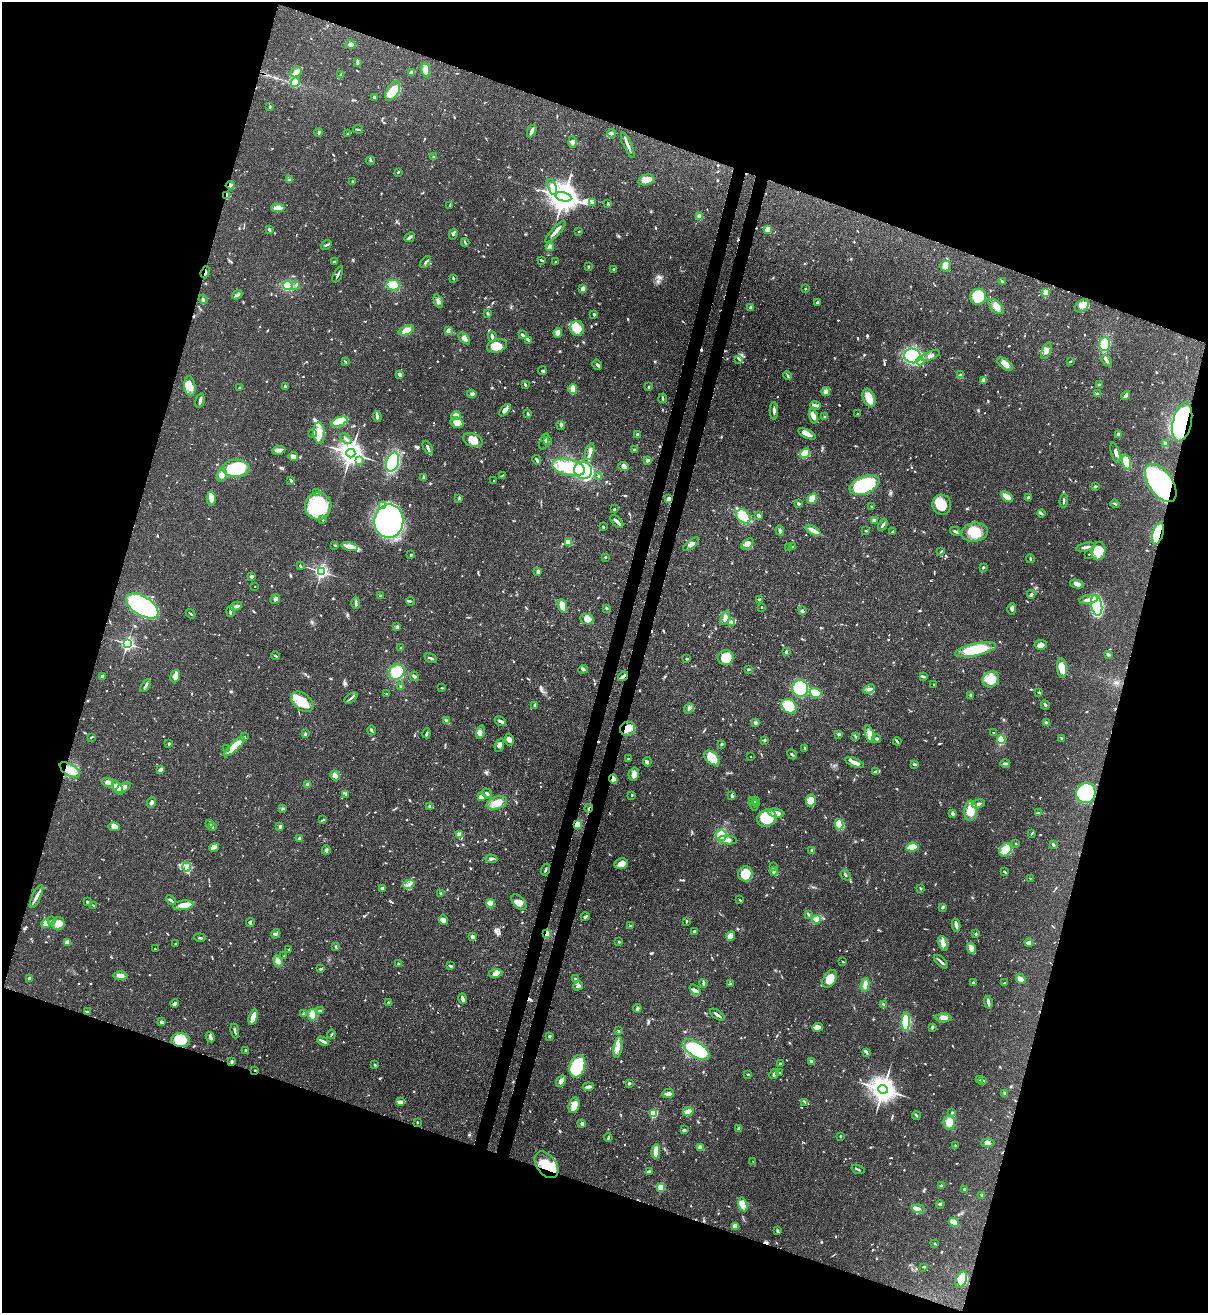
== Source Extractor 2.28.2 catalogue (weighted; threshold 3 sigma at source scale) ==
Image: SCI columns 219-5039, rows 31-5272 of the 5381 x 5304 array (HDU 1 of 3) = the unmasked area's bounding box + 8 px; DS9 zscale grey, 4 x 4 block average (1 PNG px = mean of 4 x 4 image px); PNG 1210 x 1315 px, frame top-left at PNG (2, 2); each listed source drawn as its Kron ellipse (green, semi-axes under 4 px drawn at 4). Shown black and unused: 38% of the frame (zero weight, under 3 of 4 exposures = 7% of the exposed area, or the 3 px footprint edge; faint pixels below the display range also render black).
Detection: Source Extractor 2.28.2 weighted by HDU 2 'WHT'. Background 0.0871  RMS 0.004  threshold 0.0179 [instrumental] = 3 sigma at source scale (4.5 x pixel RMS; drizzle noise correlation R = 1.50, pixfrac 1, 0.05/0.05 arcsec/px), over >= 5 px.
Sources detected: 1112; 2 too faint to see at this stretch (4 x 4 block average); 5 inside a brighter object's white glare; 9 cosmic-ray / hot-pixel residue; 1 long thin detection or spike segment (spike, bleed or trail) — neither listed nor drawn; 14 coinciding with a brighter row at this scale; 73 inside a brighter listed object's ellipse — not listed separately; of the other 1008, all 500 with FLUX_AUTO >= 2.05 (the completeness limit of this list) listed and drawn (508 fainter detections not listed), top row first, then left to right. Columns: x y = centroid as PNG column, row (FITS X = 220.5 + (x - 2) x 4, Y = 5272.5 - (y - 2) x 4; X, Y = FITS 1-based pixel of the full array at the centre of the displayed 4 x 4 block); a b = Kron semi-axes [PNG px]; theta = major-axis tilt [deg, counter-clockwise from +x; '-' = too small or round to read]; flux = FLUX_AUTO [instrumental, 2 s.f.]
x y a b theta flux
351 45 5 4 - 9.1
358 63 3 2 - 4.5
426 70 7 3 -79 29
296 72 6 4 29 9.8
411 73 4 3 - 6.9
341 74 4 2 - 2.6
295 82 4 4 - 26
393 91 11 6 60 47
374 97 3 2 - 4.1
270 106 3 2 - 3.5
358 129 5 2 - 3.3
532 131 7 2 66 13
318 132 4 3 - 3.9
612 133 4 3 - 5.1
348 134 3 2 - 2.4
572 142 6 3 -86 10
628 145 13 3 -66 12
433 157 2 2 - 2.7
371 161 4 2 - 2.6
398 172 2 2 - 3.3
289 180 3 2 - 2.9
646 180 8 5 13 22
353 182 3 2 - 2.4
230 185 4 3 - 7.4
552 187 8 4 -70 14
227 196 4 2 - 7.9
563 197 8 4 -12 4900
592 203 3 2 - 2.2
608 204 3 2 - 2.5
450 206 4 2 - 2.5
278 208 6 3 0 30
699 216 4 3 - 9.4
269 230 4 2 - 4.8
768 230 3 3 - 28
579 231 2 2 - 2.2
555 232 14 2 47 12
453 234 5 2 - 4.8
409 237 5 3 - 4.9
465 242 4 2 - 2.5
326 245 6 2 38 3.8
550 246 4 3 - 5
541 260 3 2 - 4.1
335 262 3 2 - 9.1
426 262 7 2 50 3.6
556 262 2 2 - 2.7
946 266 5 5 - 16
588 267 2 2 - 2.3
614 269 4 3 - 2.8
205 272 6 2 70 3.7
338 274 9 2 65 5.5
453 279 3 2 - 2.1
1002 281 4 2 - 3.9
296 285 2 2 - 2.4
393 285 6 5 - 44
288 286 5 4 - 43
583 289 3 2 - 16
805 289 2 2 - 6.6
1045 293 3 2 - 12
237 295 6 3 37 5.6
978 297 8 8 - 59
203 299 5 2 - 3.5
438 301 7 3 -68 7.5
817 302 3 2 - 4.5
1082 306 8 5 45 24
996 307 9 5 -42 21
750 308 4 2 - 6.3
488 313 4 2 - 2.7
594 314 4 2 - 3.9
577 328 7 7 - 36
406 330 8 4 21 23
448 331 4 3 - 5.8
558 333 4 4 - 13
522 335 4 2 - 6.1
492 337 6 2 -85 7.7
464 338 7 4 -44 11
529 341 3 2 - 2.2
1105 344 7 5 87 44
497 346 10 6 16 43
1046 351 9 4 69 12
913 356 8 7 - 250
930 356 10 3 20 9.5
739 359 4 2 - 3.2
1106 360 6 3 -51 5.4
920 361 4 2 - 4.2
1070 361 3 2 - 2.6
345 362 3 2 - 2.4
1005 364 9 5 -36 16
597 365 5 2 - 4.3
542 371 4 2 - 4.8
400 375 4 2 - 12
961 375 4 3 - 4
788 376 4 2 - 3.3
983 381 4 3 - 4.8
525 385 3 2 - 4.8
1099 385 3 2 - 4.7
190 386 10 5 -83 23
285 387 3 2 - 5.6
649 387 3 2 - 3.1
240 388 4 2 - 3
573 389 5 2 - 42
826 391 5 2 - 5.2
1097 393 4 2 - 2.8
472 394 4 3 - 5.5
1126 396 5 2 - 12
663 398 5 2 - 3.3
869 398 9 6 -67 35
200 401 7 2 76 9.8
815 405 5 3 - 6.4
505 410 7 4 50 9.4
774 411 8 2 -89 7.4
528 414 3 2 - 3.7
857 414 4 2 - 2.6
456 415 5 4 - 14
377 416 5 3 - 8
813 416 7 3 -74 17
825 416 2 2 - 2.3
339 422 8 4 21 93
1182 422 20 9 79 390
457 423 7 5 -23 13
561 425 4 2 - 2.7
319 433 11 6 -85 26
313 434 4 2 - 2.5
807 434 9 3 -25 17
1118 434 4 3 - 6.4
638 435 3 2 - 5.5
346 439 6 2 -39 5.4
473 440 10 6 -21 28
547 440 3 3 - 7.3
544 442 8 2 69 3.4
1166 444 4 3 - 8.8
428 447 7 2 -61 7.2
279 450 6 3 6 16
634 450 2 2 - 2.7
590 451 8 3 74 11
351 453 4 3 - 2700
805 453 5 4 - 59
1115 453 10 3 -75 11
293 456 5 3 - 10
537 460 5 2 - 5.5
648 460 2 2 - 10
359 461 4 3 - 4.8
393 462 10 6 73 140
1126 462 8 4 -73 49
568 467 17 8 -13 100
624 467 5 4 - 7.6
236 468 13 9 1 150
583 470 9 8 - 160
222 475 7 5 74 11
502 475 3 2 - 2.2
599 477 4 2 - 3.3
423 478 3 2 - 3.5
291 480 3 2 - 4.8
493 481 2 2 - 2.8
1161 483 22 11 -55 560
864 485 16 8 23 240
1095 486 3 2 - 3
317 492 2 2 - 3.2
1007 497 6 3 -38 36
211 498 7 4 88 15
459 498 4 2 - 2.3
1028 498 3 2 - 4.8
669 499 4 3 - 11
812 499 5 3 - 42
1064 501 6 2 88 4.7
798 503 3 3 - 3
1115 504 4 2 - 2.6
942 505 10 9 - 48
318 506 13 13 - 180
383 506 3 3 - 5.6
871 506 2 2 - 2.4
614 509 3 2 - 2.4
1041 513 4 2 - 4.8
743 516 8 6 -44 56
759 516 4 3 - 7.4
323 520 2 2 - 7.2
874 520 2 2 - 18
389 521 16 14 81 1100
617 521 8 2 -44 8.9
883 525 6 2 63 4.5
603 527 2 2 - 3.3
780 530 5 2 - 5
813 530 8 3 -27 20
866 531 2 2 - 2.5
892 531 3 2 - 3
955 531 5 2 - 5.3
975 532 13 9 8 44
1158 533 11 5 74 80
568 542 4 3 - 18
691 544 9 3 39 9.3
748 544 7 4 41 15
335 545 3 2 - 2.3
793 546 2 2 - 2.2
350 547 8 4 -12 21
1086 547 10 2 12 8.5
789 548 3 2 - 2.7
1098 551 9 6 80 28
941 552 3 2 - 2.1
1089 554 2 2 - 2.1
411 555 3 2 - 2.2
606 557 3 2 - 2.1
1030 559 4 2 - 3.5
300 566 3 2 - 2.7
983 567 3 2 - 3.3
321 571 2 2 - 790
538 571 3 3 - 7.7
251 576 3 3 - 6.1
1077 584 7 4 -10 13
255 586 2 2 - 2.2
1031 594 4 3 - 5.6
380 596 2 2 - 5
275 599 5 3 - 7.5
760 599 4 2 - 3.9
1089 599 9 3 11 18
410 601 4 2 - 2.5
356 603 6 2 -89 5.3
1097 605 10 5 -80 260
142 606 18 9 -32 510
236 606 6 3 23 6.9
562 606 7 4 -68 36
762 607 2 2 - 2.5
606 608 2 2 - 3.3
1012 609 5 3 - 8.2
230 611 6 2 86 6.7
802 611 2 2 - 7.2
191 614 5 2 - 2.8
725 618 7 4 69 12
587 619 7 5 -9 16
732 622 4 2 - 3.7
397 627 2 2 - 9.1
127 644 2 2 - 630
1041 645 6 4 9 11
401 648 3 2 - 2.8
975 650 21 6 13 110
786 652 3 2 - 4.6
1108 654 3 3 - 4.9
275 656 4 2 - 3.3
431 658 7 2 -29 4.6
726 658 8 7 - 40
686 659 3 2 - 2.8
1062 668 10 4 -83 26
583 669 5 3 - 4.2
748 669 3 2 - 3.5
397 672 8 7 - 80
102 676 3 2 - 2.9
175 676 6 4 68 16
414 676 5 3 - 4
623 676 5 3 - 9.2
923 676 3 2 - 5.5
991 679 9 7 34 53
934 685 3 2 - 2.3
145 686 7 2 57 5
401 687 3 2 - 4.1
442 688 2 2 - 3.2
800 688 8 8 - 120
869 689 6 2 26 5.6
1039 692 3 2 - 3.7
816 693 6 4 -14 45
387 694 2 2 - 2.5
970 695 3 2 - 2.1
351 698 7 2 38 4.8
302 702 13 8 -40 53
535 705 4 2 - 6.2
1045 705 4 2 - 4.7
789 706 8 6 -41 76
689 708 5 3 - 6.7
446 721 3 2 - 7.4
500 721 6 2 -27 7.6
755 723 4 3 - 4.1
1046 723 3 2 - 9.5
627 729 7 7 - 26
372 730 5 2 - 2.9
480 732 7 3 77 7.8
427 733 5 2 - 5.2
994 733 3 2 - 2.6
305 734 2 2 - 5.9
839 734 4 3 - 3.5
870 734 9 4 -74 15
855 736 4 2 - 2.5
91 737 4 2 - 2.2
245 737 2 2 - 2.7
1061 738 2 2 - 3
877 739 4 2 - 4.3
1001 739 4 3 - 31
509 740 6 4 -78 8.9
765 740 2 2 - 11
897 741 4 2 - 3.7
169 744 3 2 - 3.7
721 744 2 2 - 3.4
499 745 7 3 69 10
234 747 13 4 43 74
805 748 3 2 - 3
227 749 3 2 - 2.1
792 754 5 2 - 2.7
751 757 2 2 - 3.1
712 758 9 5 -40 54
628 759 3 2 - 3
647 762 5 3 - 4.5
854 762 10 2 -22 19
1005 763 5 2 - 7.5
914 764 4 2 - 3.1
70 770 11 5 -32 26
160 770 4 2 - 13
875 772 4 2 - 5.1
634 774 6 5 - 14
335 775 5 4 - 16
613 779 4 2 - 20
108 782 6 3 -13 15
307 785 2 2 - 27
118 788 7 4 -60 33
123 788 8 4 27 19
487 793 6 2 -34 4.8
1086 793 10 9 - 190
346 795 4 2 - 2.2
632 795 2 2 - 2.2
732 796 4 2 - 3.8
481 797 4 4 - 21
755 800 3 2 - 2.3
811 801 6 5 - 25
151 802 5 3 - 6.8
497 803 10 6 18 28
757 803 3 2 - 2.8
753 804 7 3 -76 6.5
978 804 6 2 20 10
430 806 2 2 - 22
589 808 4 2 - 3.7
283 809 3 2 - 3.2
971 811 10 6 84 40
776 813 8 4 -9 16
952 813 2 2 - 9
1039 813 3 2 - 3.3
767 818 10 8 28 110
323 820 3 2 - 2.4
209 823 2 2 - 2.1
839 824 5 4 - 51
577 825 4 3 - 16
280 826 2 2 - 11
114 827 6 4 -10 19
213 827 2 2 - 2.3
459 834 2 2 - 11
1031 834 2 2 - 4
721 835 6 5 - 50
300 838 4 2 - 5.6
728 840 9 3 -6 9.7
1016 844 2 2 - 2.4
1053 845 3 2 - 4.5
214 847 5 3 - 5.5
912 847 6 3 8 66
326 850 5 2 - 4
1006 850 7 5 53 20
812 851 3 3 - 7.2
491 859 6 3 -2 5.4
621 864 7 5 11 21
186 867 4 3 - 5.9
774 867 3 2 - 3.3
546 869 6 2 72 3.8
774 871 4 2 - 4
1004 872 3 2 - 3.5
745 874 7 7 - 51
845 875 5 2 - 3.1
1030 878 2 2 - 2.1
409 885 6 3 19 7.1
382 888 2 2 - 5.7
921 889 2 2 - 2.5
441 893 4 3 - 3.7
36 896 13 3 64 12
171 900 6 2 -41 4.6
740 900 3 2 - 2.8
87 902 2 2 - 5
519 902 9 5 -48 17
490 903 4 4 - 22
93 905 3 2 - 2.3
183 905 10 4 6 26
942 907 3 2 - 5.8
808 914 4 2 - 2.7
585 917 4 2 - 6.3
816 919 4 3 - 42
443 920 5 4 - 9.9
51 921 4 2 - 2.5
686 921 3 2 - 2.1
46 923 4 4 - 13
250 923 4 2 - 4.5
58 924 6 6 - 22
956 925 6 2 -78 11
630 926 3 2 - 4
694 931 3 2 - 5.3
276 934 5 3 - 4.5
546 934 2 2 - 100
976 934 2 2 - 12
472 936 4 3 - 4.7
731 936 5 4 - 30
200 938 5 2 - 3.6
67 942 4 3 - 10
619 942 2 2 - 4.9
943 943 8 4 -70 13
1029 943 4 2 - 12
175 944 2 2 - 2.2
336 946 3 2 - 3.8
971 948 6 3 -72 18
155 949 2 2 - 2.4
289 949 3 2 - 3.3
284 956 2 2 - 2.4
278 961 6 4 -69 10
843 962 2 2 - 2.1
941 962 9 2 -42 6.1
399 964 3 2 - 4.9
450 966 2 2 - 5.8
321 968 3 2 - 2.4
496 973 7 3 9 8.8
120 976 7 4 -1 12
29 978 3 2 - 4.9
575 979 3 2 - 2.5
830 979 10 6 56 31
1021 979 5 3 - 13
973 982 2 2 - 3.2
703 983 4 2 - 5.5
1005 983 3 2 - 2.6
730 984 3 2 - 2.1
865 985 7 4 80 15
578 986 5 3 - 4.9
695 990 6 4 -39 8.8
463 999 5 2 - 7.1
389 1002 3 2 - 2.4
988 1002 6 2 -77 9.3
175 1003 4 3 - 7.7
883 1004 4 2 - 3.1
637 1008 4 3 - 5
321 1011 3 2 - 2.9
87 1012 4 2 - 3.3
304 1014 2 2 - 19
313 1015 6 4 -80 20
717 1015 8 2 -36 8.9
253 1017 8 3 74 29
943 1018 8 4 -2 14
161 1022 3 3 - 6.3
906 1022 9 4 90 78
818 1027 5 4 - 20
932 1027 4 2 - 4
235 1031 7 2 -80 5.3
619 1031 4 2 - 2.1
331 1034 4 2 - 3.8
549 1036 3 2 - 3.3
210 1037 5 3 - 7.5
180 1040 9 6 -6 45
323 1041 6 2 -27 12
618 1047 10 3 82 14
696 1049 15 7 -33 220
246 1051 3 2 - 6
866 1052 4 3 - 3.7
812 1061 4 3 - 5.8
232 1062 3 2 - 4.6
780 1064 3 2 - 3.8
375 1065 3 2 - 2.1
577 1066 11 7 74 160
255 1070 2 2 - 2.1
780 1072 3 2 - 2.1
748 1074 3 2 - 2.1
774 1074 5 2 - 7.9
980 1080 3 2 - 2.8
983 1080 3 2 - 2.5
561 1081 6 4 57 9.7
630 1083 3 3 - 3.4
588 1087 5 2 - 11
883 1089 5 4 - 3500
1005 1093 4 3 - 3.9
668 1094 6 3 6 11
400 1102 4 3 - 8.2
805 1102 3 2 - 3.6
574 1105 8 5 75 22
688 1111 5 4 - 9.3
653 1113 2 2 - 200
952 1113 2 2 - 3.4
916 1116 4 2 - 2.9
417 1122 2 2 - 2.5
949 1123 7 5 -84 26
582 1124 2 2 - 12
739 1128 4 3 - 3.5
684 1130 3 3 - 5.7
840 1136 2 2 - 6.7
608 1138 4 2 - 3.4
988 1143 7 4 3 9.7
955 1146 2 2 - 2.8
701 1148 4 3 - 6.3
656 1151 7 3 84 31
753 1161 2 2 - 2.8
546 1165 15 9 -52 60
858 1169 7 2 -20 3
649 1171 3 2 - 3
941 1186 4 3 - 4.8
661 1187 2 2 - 120
964 1189 3 3 - 3.5
982 1195 3 3 - 3.9
743 1204 7 4 -75 24
940 1204 4 2 - 3.9
918 1209 6 2 -7 5.9
954 1222 5 3 - 23
735 1226 3 3 - 19
777 1231 3 2 - 2.6
935 1244 2 2 - 2.4
924 1267 4 2 - 2.1
961 1280 9 5 68 44
Overlapping masked pixels (flux is a lower limit): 16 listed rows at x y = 230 185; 227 196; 205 272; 1182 422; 1161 483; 1158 533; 623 676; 627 729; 613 779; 1086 793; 589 808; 577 825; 546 934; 232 1062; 255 1070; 546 1165
Diffuse or blended objects may show on this block-average render without a row.